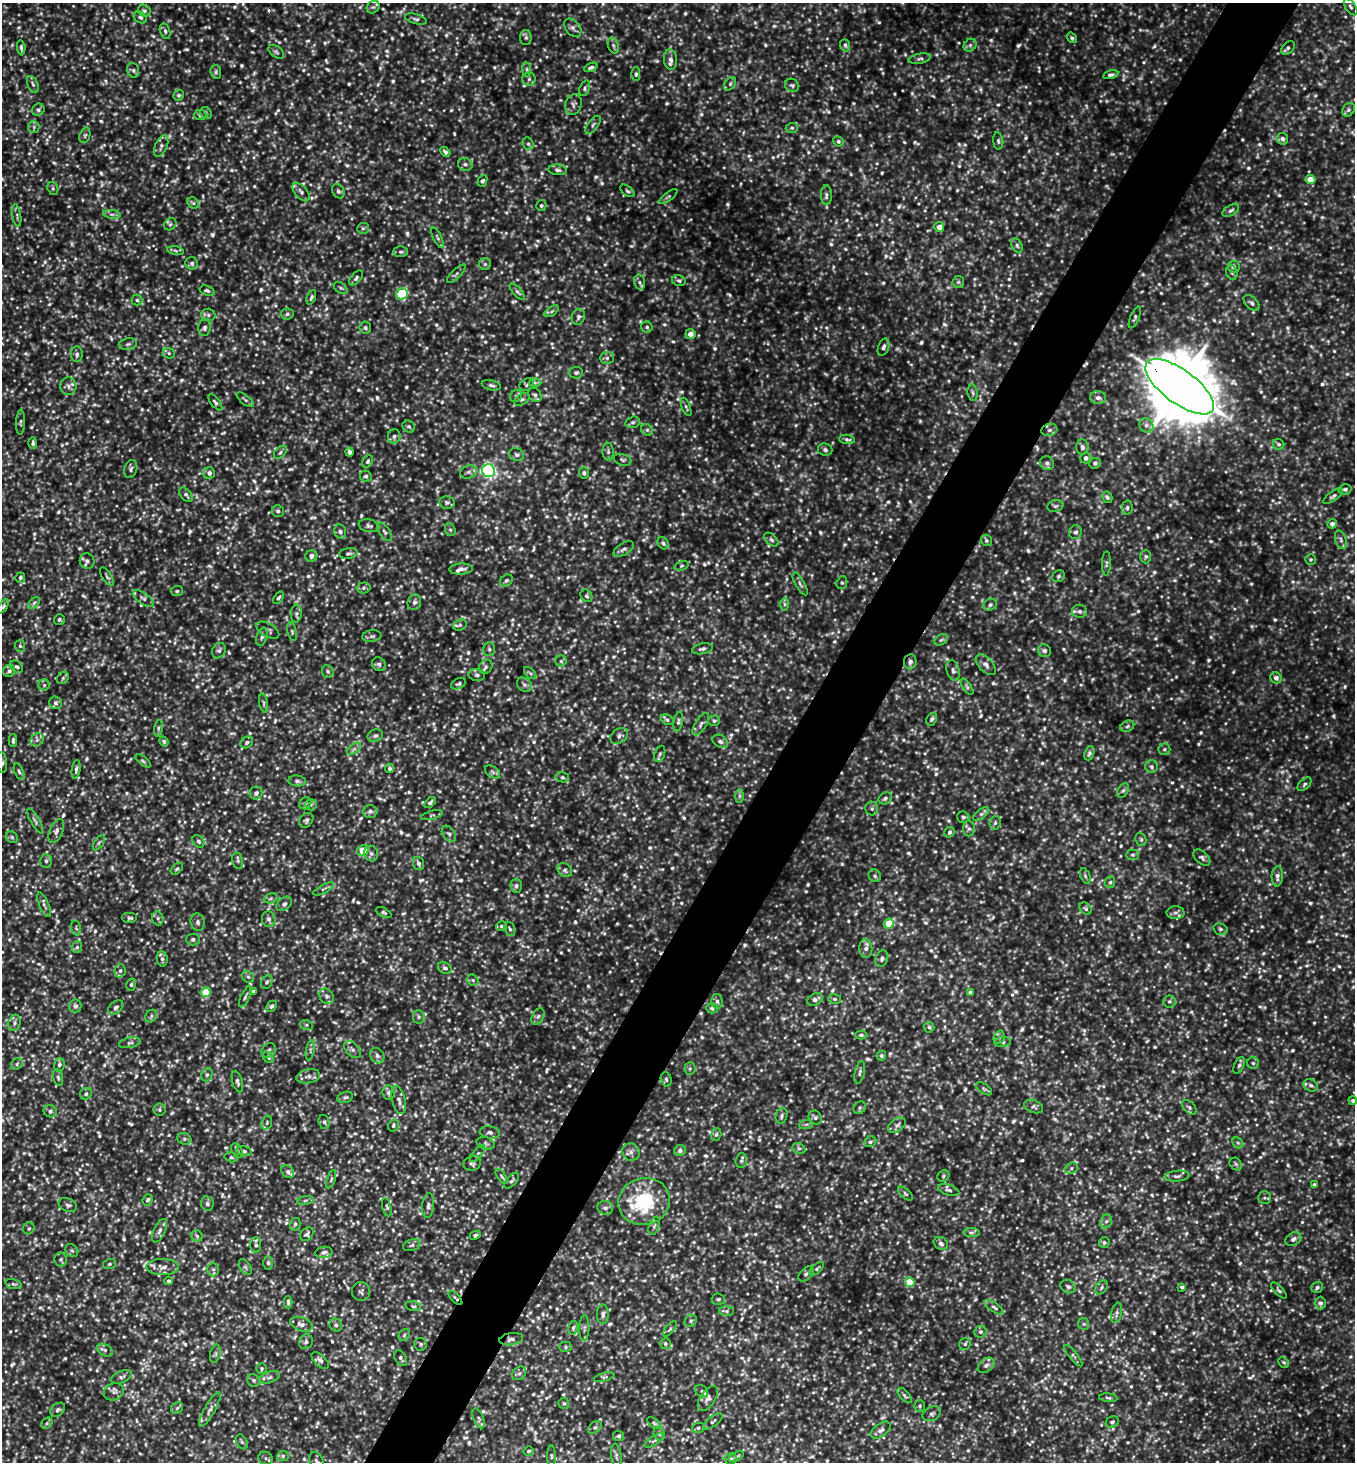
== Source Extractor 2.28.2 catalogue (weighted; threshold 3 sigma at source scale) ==
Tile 10 of 4 x 4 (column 2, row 3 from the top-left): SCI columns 1646-2998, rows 1464-2923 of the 5857 x 5850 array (HDU 1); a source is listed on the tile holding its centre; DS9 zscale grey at full resolution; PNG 1357 x 1464 px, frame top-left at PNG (2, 3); each listed source drawn as its Kron ellipse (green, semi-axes under 4 px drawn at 4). Shown black and unused: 5% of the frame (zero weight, under 3 of 4 exposures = <1% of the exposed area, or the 3 px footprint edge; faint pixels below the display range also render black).
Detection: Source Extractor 2.28.2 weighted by HDU 2 'WHT'; one run over the whole footprint, this tile lists its part. Background 0.137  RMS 0.028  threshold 0.125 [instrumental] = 3 sigma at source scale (4.5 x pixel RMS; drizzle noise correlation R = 1.50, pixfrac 1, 0.05/0.05 arcsec/px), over >= 5 px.
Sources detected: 1811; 33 too faint to see at this stretch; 5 cosmic-ray / hot-pixel residue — neither listed nor drawn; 19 inside a brighter listed object's ellipse — not listed separately; of the other 1754, all 500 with FLUX_AUTO >= 5.03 (the completeness limit of this list) listed and drawn (1254 fainter detections not listed), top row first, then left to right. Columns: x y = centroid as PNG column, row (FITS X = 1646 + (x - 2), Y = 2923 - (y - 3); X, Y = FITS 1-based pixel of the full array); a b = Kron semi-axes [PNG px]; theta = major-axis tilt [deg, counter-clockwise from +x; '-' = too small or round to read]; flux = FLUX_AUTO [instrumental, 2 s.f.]
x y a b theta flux
373 7 7 5 39 5.9
1351 7 9 5 -56 7
144 11 6 5 - 7
140 17 7 5 -31 5.4
416 19 11 5 -16 6.7
573 28 10 7 -50 11
165 31 8 5 -75 7.5
526 38 7 6 - 6.7
1072 38 5 4 - 5.3
845 45 6 4 -70 5.8
970 45 7 5 45 6.3
613 46 8 5 -71 7
21 48 8 4 -86 5.6
1288 48 8 5 48 6.6
276 52 9 5 -38 6.1
670 59 10 6 -86 13
920 59 11 5 11 7.6
591 67 7 4 23 6.6
527 69 7 4 -82 5.3
133 70 8 5 -74 6.9
216 72 7 5 -82 5.8
636 74 6 4 -89 5
1111 75 8 4 13 7.4
529 79 6 6 - 7.7
33 84 9 5 -68 6.7
730 84 7 5 54 5.6
792 85 7 6 - 6.1
585 88 8 5 70 5.3
179 95 5 5 - 5.4
573 105 10 8 76 11
38 110 6 5 - 5.4
1348 110 7 5 51 5.9
206 113 6 5 - 5.4
200 115 6 5 - 5.9
593 125 10 5 53 7.2
34 127 6 5 - 5.5
792 128 6 5 - 5
85 135 8 5 71 5
1282 139 6 5 - 8.5
838 141 5 5 - 5.1
998 141 9 5 -84 5.6
528 144 6 5 - 5.6
161 146 11 6 67 10
445 152 6 4 -46 5.9
465 164 7 6 - 9.1
558 170 9 5 -6 7.6
1310 180 5 4 - 36
482 181 6 4 63 5.8
53 188 7 5 -70 5.3
338 191 7 5 -61 7.9
627 191 8 4 -37 5.3
301 192 11 6 -49 9.3
826 195 10 5 -90 7.9
668 197 11 4 38 5.3
193 203 6 5 - 5.4
541 205 5 5 - 5.1
1231 210 9 5 31 6.7
112 214 9 4 -8 6.4
17 216 11 3 -81 6.1
170 224 7 5 43 6
939 227 5 5 - 21
363 228 6 5 - 5.2
437 238 11 4 -64 5.4
1017 245 8 5 -64 6.2
175 251 8 4 -10 5.4
401 252 7 5 2 5.5
192 263 6 6 - 7.6
485 264 6 6 - 5.8
1234 267 6 6 - 8.1
1232 273 7 5 -73 5.9
456 274 12 4 45 7.1
356 278 9 5 51 6.3
679 281 7 5 -12 5.8
639 282 8 5 -76 7.5
958 282 6 6 - 5.7
341 288 8 5 -36 5.6
207 291 8 4 -18 5.6
517 292 10 4 -47 6.6
402 294 6 5 - 170
311 297 7 4 68 5.8
137 300 5 5 - 5.4
1252 303 10 5 -46 8.5
552 311 8 4 36 5.6
287 314 6 5 - 5.7
208 315 7 6 - 8.1
578 317 8 6 72 7.8
1135 317 11 4 67 6.4
647 327 5 5 - 5.9
205 328 8 6 84 9.1
365 328 6 6 - 6.6
690 334 5 5 - 20
128 344 9 5 10 7.6
884 347 9 5 69 9
169 353 6 5 - 5.4
77 354 8 6 -89 7.5
607 358 7 6 - 7.8
576 373 7 6 - 5.9
535 383 6 4 -1 5.1
491 385 10 5 -12 7.3
527 385 8 5 28 6.2
68 386 9 8 - 11
1180 387 41 17 -36 30000
973 393 8 5 -82 5.7
535 395 7 6 - 7.9
516 396 6 5 - 5.7
1098 398 8 6 -1 10
522 399 8 5 31 6.7
245 400 10 4 -38 6
215 402 10 4 -51 5.9
686 407 10 4 -69 5.4
20 422 13 4 87 5.5
633 422 7 5 16 6.5
1146 425 7 6 - 10
409 426 7 5 -34 5.9
647 430 6 5 - 5.4
1049 430 8 6 17 8.6
394 436 7 6 - 9
847 439 8 4 -6 6
33 443 6 4 90 6.1
1278 444 6 5 - 5.5
1082 447 7 6 - 9.5
825 450 7 6 - 6.4
280 452 8 5 46 6.3
350 452 4 4 - 10
608 452 9 5 -89 6.6
517 455 7 6 - 8.5
1086 458 5 5 - 11
622 460 9 5 -16 5.5
368 461 7 5 59 5.3
1047 463 7 6 - 8.9
1095 463 6 5 - 5.4
131 469 9 6 72 7.3
489 471 6 6 - 590
469 472 8 6 15 9.4
209 473 6 5 - 11
584 473 6 5 - 6
366 476 6 5 - 7.1
1345 489 6 5 - 5.8
186 495 8 5 -53 6.9
1333 496 11 4 35 7
1107 497 6 5 - 6.7
447 502 8 6 -9 6.4
1055 506 8 6 14 6.8
1127 508 7 5 79 5.9
278 511 6 6 - 6.2
1332 524 5 4 - 10
369 526 10 6 -12 7.7
450 530 6 5 - 5.1
340 532 7 6 - 6.6
384 532 11 5 -54 8.5
1076 532 7 6 - 7.3
771 540 8 5 -44 6.7
986 540 6 5 - 5.3
1341 540 9 5 -72 8.5
663 543 6 5 - 6.1
624 549 11 6 32 8.5
348 554 9 5 7 7
311 556 6 5 - 12
1146 556 7 5 -90 5.8
1311 560 5 5 - 5.2
87 561 8 7 - 9.1
1106 563 12 4 88 5.6
682 566 7 4 20 5.2
461 569 11 5 3 11
1059 576 7 5 35 5.1
107 577 10 4 -54 6.6
20 578 5 4 - 5.6
506 580 7 5 36 5.9
842 583 6 5 - 5.1
800 584 13 4 -59 8
363 588 7 5 2 6.5
177 591 6 5 - 5.1
586 596 7 5 -51 5.5
143 598 12 5 -35 9.8
278 598 7 4 54 5.8
414 602 8 6 73 9.3
34 603 7 4 45 5.4
785 604 6 4 -89 5.1
990 605 7 5 27 6.8
3 607 8 4 52 5.8
1079 611 7 6 - 9
296 614 9 5 87 6.9
59 619 5 5 - 5.3
460 625 7 5 19 6.4
268 630 13 6 -30 9.6
292 632 9 4 -75 5.7
372 636 9 6 8 7.2
262 637 9 5 71 7
941 640 7 4 30 5.2
20 646 6 5 - 5.2
489 649 7 5 90 6
702 649 10 5 12 8.1
219 651 8 6 58 8.1
1044 651 6 6 - 8.5
561 661 6 5 - 5.1
910 662 7 6 - 10
379 664 7 6 - 8.1
986 665 13 7 -48 13
17 667 7 5 -39 5.6
486 667 7 6 - 6.6
953 670 10 6 -74 9
9 671 6 6 - 8.5
328 671 6 5 - 5.9
530 673 7 4 -45 5.7
477 675 8 6 -8 7.1
63 678 7 5 48 5.3
1276 678 6 5 - 12
458 684 8 5 23 5.6
44 685 5 5 - 5.3
524 685 8 6 -39 8.6
967 687 9 4 -57 5.5
55 703 6 6 - 7.4
264 703 10 3 -79 5.1
932 719 7 5 61 6.1
667 720 7 4 -29 5.1
714 721 6 5 - 5.4
678 722 10 4 80 6.2
701 724 13 5 58 9.7
1127 726 7 5 24 6.1
158 728 8 4 82 5.1
375 736 8 6 22 6.6
619 736 9 7 33 9.1
37 740 7 6 - 7.7
13 741 6 3 90 5.5
164 741 5 4 - 5.2
720 741 8 6 -32 8.1
247 742 7 5 35 7
354 749 8 4 37 6.9
1164 749 6 6 - 5.3
1089 753 7 4 69 6.3
660 754 8 5 69 5.4
143 761 9 4 -39 5.6
2 762 10 5 -83 6.7
1151 767 6 6 - 6.4
389 768 5 4 - 5.9
76 769 9 4 82 6.3
19 772 8 4 -67 5.7
493 772 8 5 -37 6.4
562 777 7 5 -12 5.4
297 781 9 5 -7 6.7
1304 784 8 5 45 5.6
1123 790 8 5 61 6.2
256 793 6 6 - 11
739 796 7 4 90 5.2
885 798 7 5 33 7.2
430 802 7 4 42 6.6
305 803 6 5 - 5.1
311 805 6 5 - 5.7
872 809 7 6 - 6.9
370 811 7 6 - 9.1
981 814 9 4 35 7.6
432 815 11 4 15 5.1
963 817 6 5 - 5.3
306 820 8 6 52 6.3
35 821 14 4 -61 7.9
995 823 6 5 - 5.4
969 829 7 6 - 7.9
56 831 13 6 68 11
949 832 5 5 - 6.9
449 834 9 6 -55 8.7
12 837 6 5 - 5.3
1141 839 7 5 -69 5.3
198 841 7 5 -47 6
99 843 8 4 56 5.1
363 850 6 5 - 54
371 854 8 7 - 9.3
1132 855 6 5 - 5.2
1202 857 10 6 -42 8.1
46 861 7 6 - 6.8
238 861 8 5 -78 5.8
418 863 7 5 -71 8.4
177 869 7 4 43 5
565 870 8 6 -41 7.7
875 876 6 6 - 6.3
1085 876 8 5 -69 5.7
1277 876 10 5 87 11
1110 882 6 5 - 5.2
516 886 7 5 -88 7.2
324 889 11 3 27 5.5
271 898 7 5 19 5.5
284 904 9 6 41 8.9
44 905 13 4 -66 8.8
1086 909 7 5 -45 5.7
384 912 8 4 -27 5.3
1175 913 9 6 1 10
130 918 8 5 0 5.7
158 918 7 5 -70 6.9
269 919 8 6 -74 9.9
198 922 9 7 -77 8.1
889 924 5 4 - 74
501 926 5 5 - 5.8
76 928 7 4 -75 5.2
510 929 7 5 -72 5.6
1220 929 7 5 -15 6.4
193 939 6 6 - 8.3
77 947 6 5 - 5.6
866 948 9 6 89 12
162 959 7 5 -81 7.1
882 959 8 6 71 8.9
445 968 7 5 -35 8.4
120 971 7 5 74 7.8
248 977 6 5 - 5.6
473 980 6 5 - 5.1
267 982 7 5 60 5.8
131 985 6 5 - 5.3
253 991 4 4 - 7.7
206 992 5 5 - 69
970 992 4 4 - 8.9
327 996 8 6 -52 8.6
245 997 11 3 65 5.8
835 999 6 5 - 5.3
815 1000 8 5 27 12
717 1001 7 5 -87 7.6
1169 1001 6 6 - 6.4
75 1006 6 6 - 8.7
271 1006 6 5 - 5.3
116 1008 9 6 41 8.5
712 1008 5 5 - 7.5
151 1016 7 5 51 5.5
538 1016 9 5 62 8.1
419 1017 6 5 - 6.2
14 1023 8 6 75 8.5
306 1025 6 5 - 5.2
929 1027 5 5 - 5.5
861 1035 6 4 -1 5.5
999 1037 7 5 70 7.1
1003 1042 8 5 6 7.1
130 1043 11 5 11 7.6
352 1049 10 6 -48 9.7
269 1050 8 6 51 6.4
310 1050 10 3 79 5.9
377 1056 8 6 -56 9.3
881 1056 5 4 - 5.2
268 1057 6 5 - 5.5
1253 1063 6 6 - 5.2
17 1064 6 5 - 5.7
59 1065 7 5 75 7.4
1239 1065 9 5 65 6.2
690 1068 6 5 - 5.7
860 1072 11 5 77 7.1
207 1075 7 5 67 6.1
308 1076 12 7 10 14
58 1078 8 5 -73 5.5
666 1079 7 5 -74 5.1
237 1082 11 5 -74 7.9
1311 1085 7 6 - 8.6
984 1089 9 5 -34 5.3
389 1093 7 6 - 7.3
86 1094 6 5 - 6.1
345 1097 8 5 14 6.5
399 1100 14 6 -77 14
1353 1101 4 4 - 5.9
1033 1107 10 6 -20 8
1189 1107 9 5 -47 6.4
860 1108 7 5 48 5.5
159 1110 6 6 - 6.5
50 1111 7 6 - 7
782 1116 8 5 72 6.6
815 1117 7 6 - 7.2
324 1122 7 5 -75 5.8
267 1123 7 5 72 5.9
806 1124 7 4 2 5.6
897 1125 10 6 36 9
393 1126 6 5 - 6.2
490 1132 10 6 -7 9.4
716 1135 6 5 - 6.4
184 1139 7 5 -20 5.8
870 1142 6 5 - 6.6
486 1143 9 6 -15 6.4
1238 1143 6 4 -44 5.3
799 1148 7 5 -29 5.7
237 1151 8 5 -62 6.3
244 1151 7 4 -15 5.6
680 1151 6 5 - 8.7
631 1152 9 8 - 12
478 1153 10 4 51 5.4
231 1157 7 5 -16 5.4
741 1161 7 5 86 5.9
472 1163 9 7 22 7.8
1236 1164 7 5 -45 5.4
1071 1168 7 5 22 6.4
288 1172 7 5 -46 8.7
502 1176 8 4 -55 5.1
943 1176 6 5 - 5.2
1177 1176 12 5 6 8.7
331 1179 9 4 72 5.3
512 1181 9 5 49 6.2
1314 1185 4 3 - 7.1
949 1190 11 5 -18 7.5
905 1194 9 4 -41 5.6
1264 1198 6 6 - 6.3
148 1200 6 4 67 5.6
305 1200 8 4 9 5.4
644 1202 26 23 16 190
207 1204 7 6 - 6.7
68 1205 9 6 -24 8.1
428 1206 12 6 83 9.7
387 1207 9 4 -76 5.2
605 1208 8 7 - 10
1106 1221 7 5 66 8.3
295 1224 6 5 - 5.7
654 1226 9 5 68 7.6
29 1228 6 5 - 5.7
159 1231 13 5 65 10
971 1233 8 4 0 6.6
307 1234 8 5 52 7.6
475 1235 6 3 27 5.3
197 1236 6 5 - 5.2
1293 1239 8 6 33 10
1104 1242 5 5 - 5.4
941 1243 8 6 -35 8.4
256 1245 8 5 89 7.8
412 1245 9 5 19 6.6
72 1250 7 5 -43 5.6
324 1252 8 5 8 10
61 1260 7 6 - 5.9
268 1263 7 5 -88 6.1
109 1264 6 5 - 5.4
163 1267 16 8 -1 18
245 1267 8 5 -56 5.1
213 1269 7 6 - 6.7
817 1269 9 4 42 5.3
806 1274 9 5 44 8
169 1281 4 4 - 6.9
910 1282 5 4 - 70
14 1284 8 4 -15 5.6
1068 1286 8 6 -27 7.6
1101 1287 8 5 49 6.5
1182 1287 4 4 - 6.6
1317 1287 6 5 - 7.6
1279 1290 10 4 -46 5.4
361 1291 9 9 - 7.8
455 1298 9 3 -46 5.5
718 1299 6 5 - 5.8
288 1302 6 3 -90 5.2
1321 1303 6 5 - 7.6
413 1306 8 4 -12 5.6
994 1307 11 4 -36 8.1
727 1311 7 5 0 5.9
1117 1313 10 5 79 8.2
603 1314 10 6 -90 8.6
691 1321 6 5 - 5.9
301 1324 11 6 -19 14
1084 1324 6 5 - 5.4
336 1325 6 6 - 6.9
573 1328 7 4 78 5.1
584 1328 13 5 88 8.9
670 1329 9 4 50 5.6
980 1332 6 5 - 7.2
404 1335 6 5 - 5.3
511 1339 12 6 8 12
306 1342 7 6 - 8.3
421 1344 6 6 - 6.1
665 1344 5 5 - 5.3
965 1344 6 5 - 6.2
566 1347 6 5 - 5.6
105 1350 8 5 -26 8.5
215 1354 9 5 77 6.1
1073 1356 13 3 -51 5.9
401 1358 9 5 -59 6.9
320 1361 10 5 -43 8.2
1284 1362 6 4 -43 5.1
986 1365 9 6 37 9.5
262 1369 5 5 - 5.6
519 1373 7 6 - 6.8
121 1377 11 5 21 9.1
269 1377 11 5 18 9.5
604 1377 10 4 14 5.6
253 1380 7 6 - 7.1
702 1391 7 5 -38 5.7
114 1392 10 8 22 11
905 1395 9 4 -46 6.8
708 1398 14 7 56 14
1108 1398 9 4 -5 5.5
564 1403 6 5 - 5.1
920 1406 6 5 - 5.1
177 1408 6 5 - 5.5
58 1410 8 5 43 7.8
210 1410 19 5 60 13
932 1414 9 7 29 9.5
479 1418 10 5 -67 5.4
713 1421 11 5 37 6
1112 1422 7 5 32 6.5
47 1423 6 5 - 5.6
654 1423 8 4 -36 5.4
595 1427 8 5 39 6.5
698 1428 6 5 - 6.6
881 1430 11 6 36 12
659 1434 7 5 -70 5.5
618 1436 5 5 - 6.2
654 1440 11 4 32 6.8
242 1442 8 5 -60 5.9
529 1451 5 4 - 6
283 1456 6 5 - 5.7
551 1456 10 4 -90 5.9
616 1456 12 5 -82 7.9
736 1457 8 3 28 5.2
265 1458 7 6 - 6.8
731 1459 6 5 - 6.7
317 1462 10 6 -69 8.3
Overlapping masked pixels (flux is a lower limit): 4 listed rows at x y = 1180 387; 910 662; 455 1298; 511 1339
Isophote crosses this tile's border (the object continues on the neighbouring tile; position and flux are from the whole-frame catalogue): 4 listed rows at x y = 3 607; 2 762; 736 1457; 317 1462